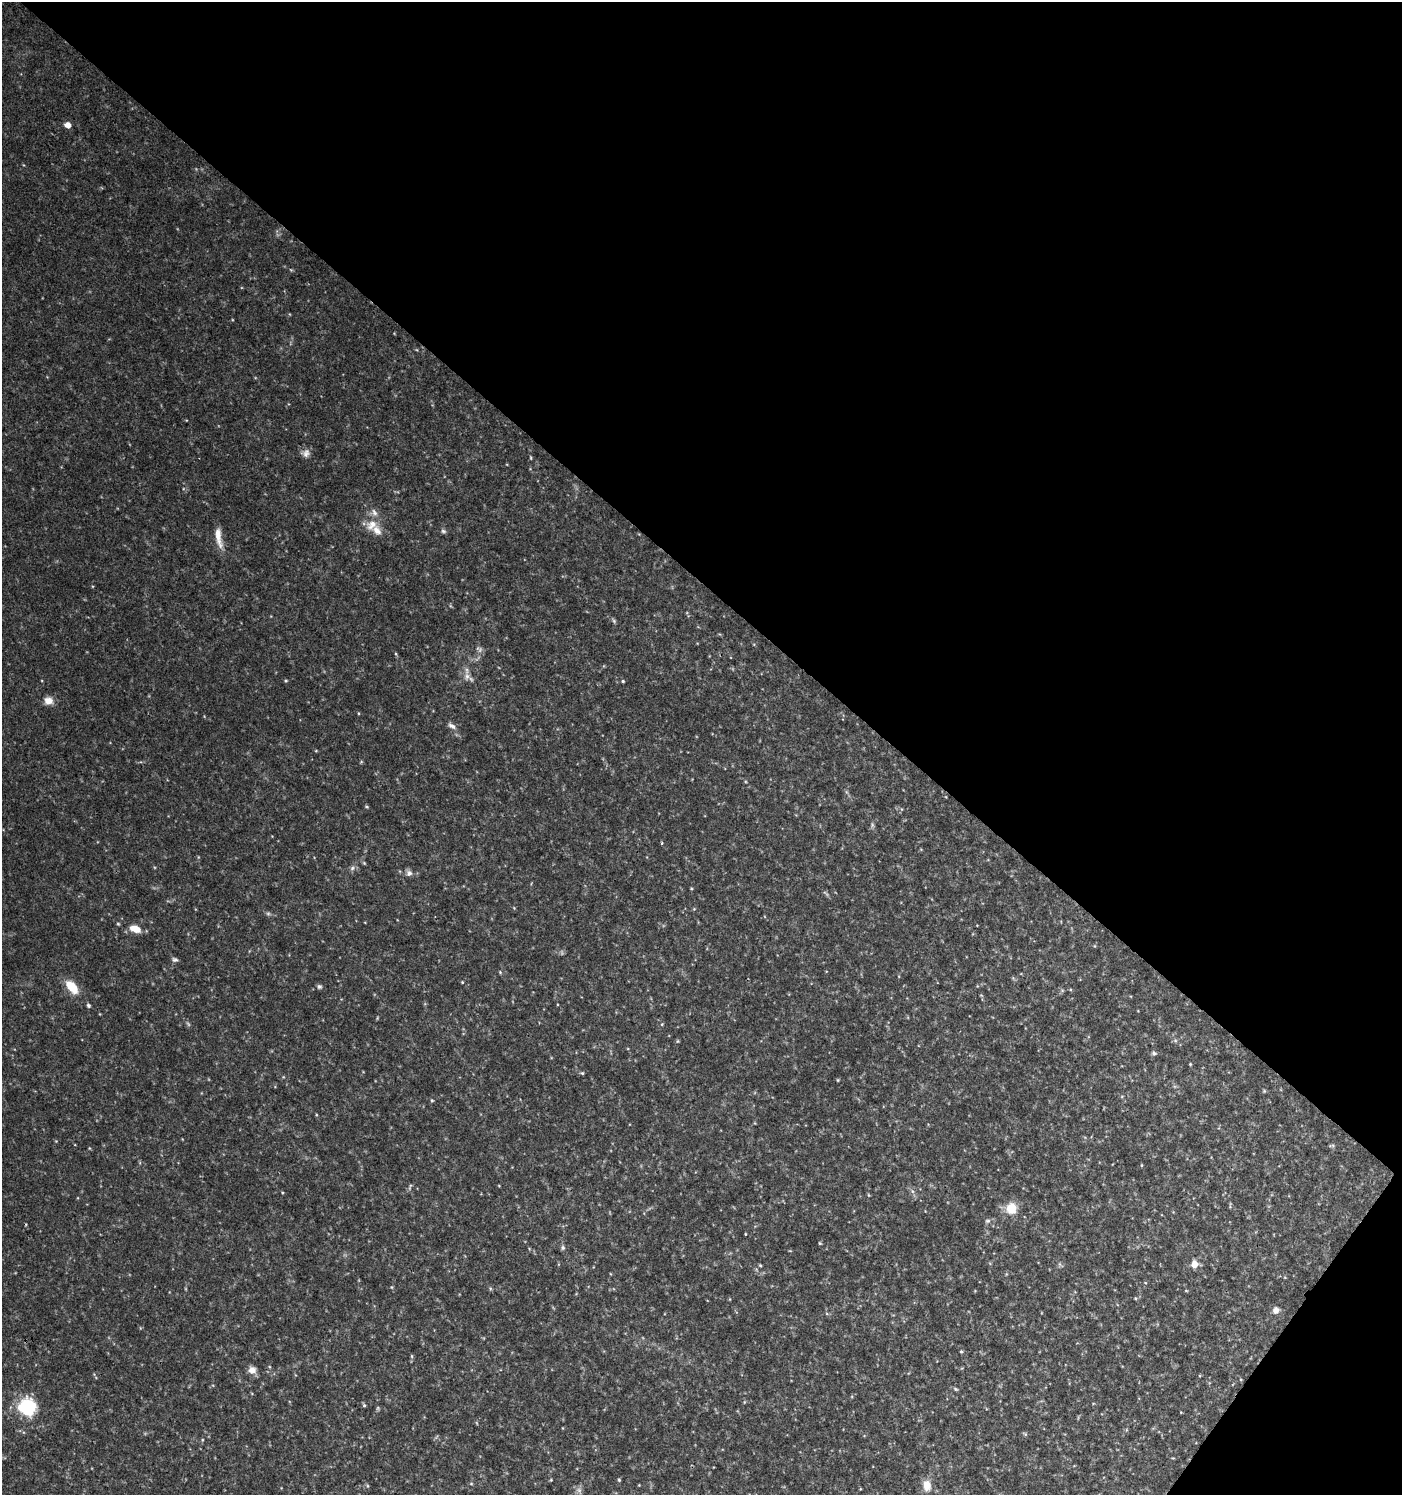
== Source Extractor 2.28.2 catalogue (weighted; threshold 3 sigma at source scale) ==
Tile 8 of 4 x 4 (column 4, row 2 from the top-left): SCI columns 4377-5776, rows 2998-4490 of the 6021 x 5988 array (HDU 1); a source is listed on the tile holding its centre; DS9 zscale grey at full resolution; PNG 1404 x 1497 px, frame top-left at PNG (2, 2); no overlay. Shown black and unused: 41% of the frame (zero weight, under 3 of 4 exposures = <1% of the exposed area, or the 3 px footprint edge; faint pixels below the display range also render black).
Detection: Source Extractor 2.28.2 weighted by HDU 2 'WHT'; one run over the whole footprint, this tile lists its part. Background 0.0443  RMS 0.004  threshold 0.0179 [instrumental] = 3 sigma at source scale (4.5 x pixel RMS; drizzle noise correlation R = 1.50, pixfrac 1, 0.0396/0.0396 arcsec/px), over >= 5 px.
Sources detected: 98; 7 too faint to see at this stretch — not listed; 2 inside a brighter listed object's ellipse — not listed separately; the other 89 listed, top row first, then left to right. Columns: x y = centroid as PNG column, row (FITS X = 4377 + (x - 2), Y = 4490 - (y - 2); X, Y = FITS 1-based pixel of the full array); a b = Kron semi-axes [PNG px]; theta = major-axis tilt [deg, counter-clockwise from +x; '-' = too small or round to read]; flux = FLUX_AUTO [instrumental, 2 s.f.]
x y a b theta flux
68 125 5 5 - 4.1
306 453 12 10 1 2.3
531 458 6 3 -89 0.43
372 525 18 13 32 5.8
443 531 7 5 -30 0.88
218 537 27 7 -80 5.1
614 621 8 4 -48 0.78
396 654 5 3 - 0.48
467 676 12 9 75 2.7
286 681 4 4 - 0.49
623 681 4 4 - 0.54
48 701 11 9 -14 3.7
358 713 4 3 - 0.33
452 726 12 6 -33 1.8
316 751 5 3 - 0.35
367 807 5 3 - 0.48
901 809 6 3 -71 0.47
872 825 9 4 -90 0.86
662 843 3 3 - 0.62
364 863 6 4 -45 0.52
352 868 8 7 - 1.3
409 873 9 8 - 1.6
691 888 4 3 - 0.4
514 908 5 4 - 0.37
694 909 5 4 - 0.43
268 914 7 6 - 0.84
118 924 5 4 - 0.46
135 929 12 7 -19 5.8
175 960 8 6 -2 1
500 972 6 4 -47 0.46
1013 978 6 4 -46 0.55
462 982 4 3 - 0.37
72 987 14 8 -49 11
319 987 7 5 -27 0.93
981 995 6 4 -42 0.46
88 1005 6 4 -58 0.77
662 1024 5 4 - 0.42
1175 1040 6 5 - 0.72
677 1041 6 4 89 0.46
1154 1053 6 5 - 1
1190 1064 4 3 - 0.39
582 1073 5 4 - 0.53
838 1080 5 3 - 0.39
1264 1091 5 5 - 0.45
1122 1096 5 3 - 0.4
432 1100 5 4 - 0.49
316 1115 4 3 - 0.33
56 1141 4 4 - 0.33
1332 1145 8 4 1 0.6
89 1148 5 3 - 0.35
1141 1165 4 3 - 0.39
410 1187 11 3 67 0.68
912 1191 7 4 -71 0.89
868 1195 5 3 - 0.39
1230 1205 9 2 84 0.43
1011 1208 14 13 - 7.8
987 1221 8 5 14 1
745 1234 3 2 - 0.31
820 1243 5 4 - 0.42
563 1247 6 6 - 0.85
790 1251 5 3 - 0.29
1060 1264 7 4 -71 0.69
1194 1264 6 5 - 6.2
760 1265 4 4 - 0.47
1145 1283 5 3 - 0.34
391 1287 5 3 - 0.45
490 1288 6 4 -79 0.56
1186 1291 5 3 - 0.33
1135 1298 5 3 - 0.39
1276 1310 9 8 - 2.2
961 1351 4 4 - 0.51
412 1356 6 4 -89 0.55
252 1370 9 9 - 3.2
955 1389 7 4 -27 0.65
744 1402 6 3 72 0.42
364 1405 5 4 - 0.61
27 1407 16 15 - 28
378 1408 6 5 - 0.6
1181 1412 4 3 - 0.27
1025 1434 8 4 -36 0.56
202 1440 5 3 - 0.39
1173 1458 4 3 - 0.32
551 1480 4 4 - 0.38
619 1480 5 4 - 0.5
471 1484 5 4 - 0.45
639 1485 3 3 - 0.29
927 1485 15 11 -81 5
367 1486 6 4 -89 0.5
860 1489 4 3 - 0.32